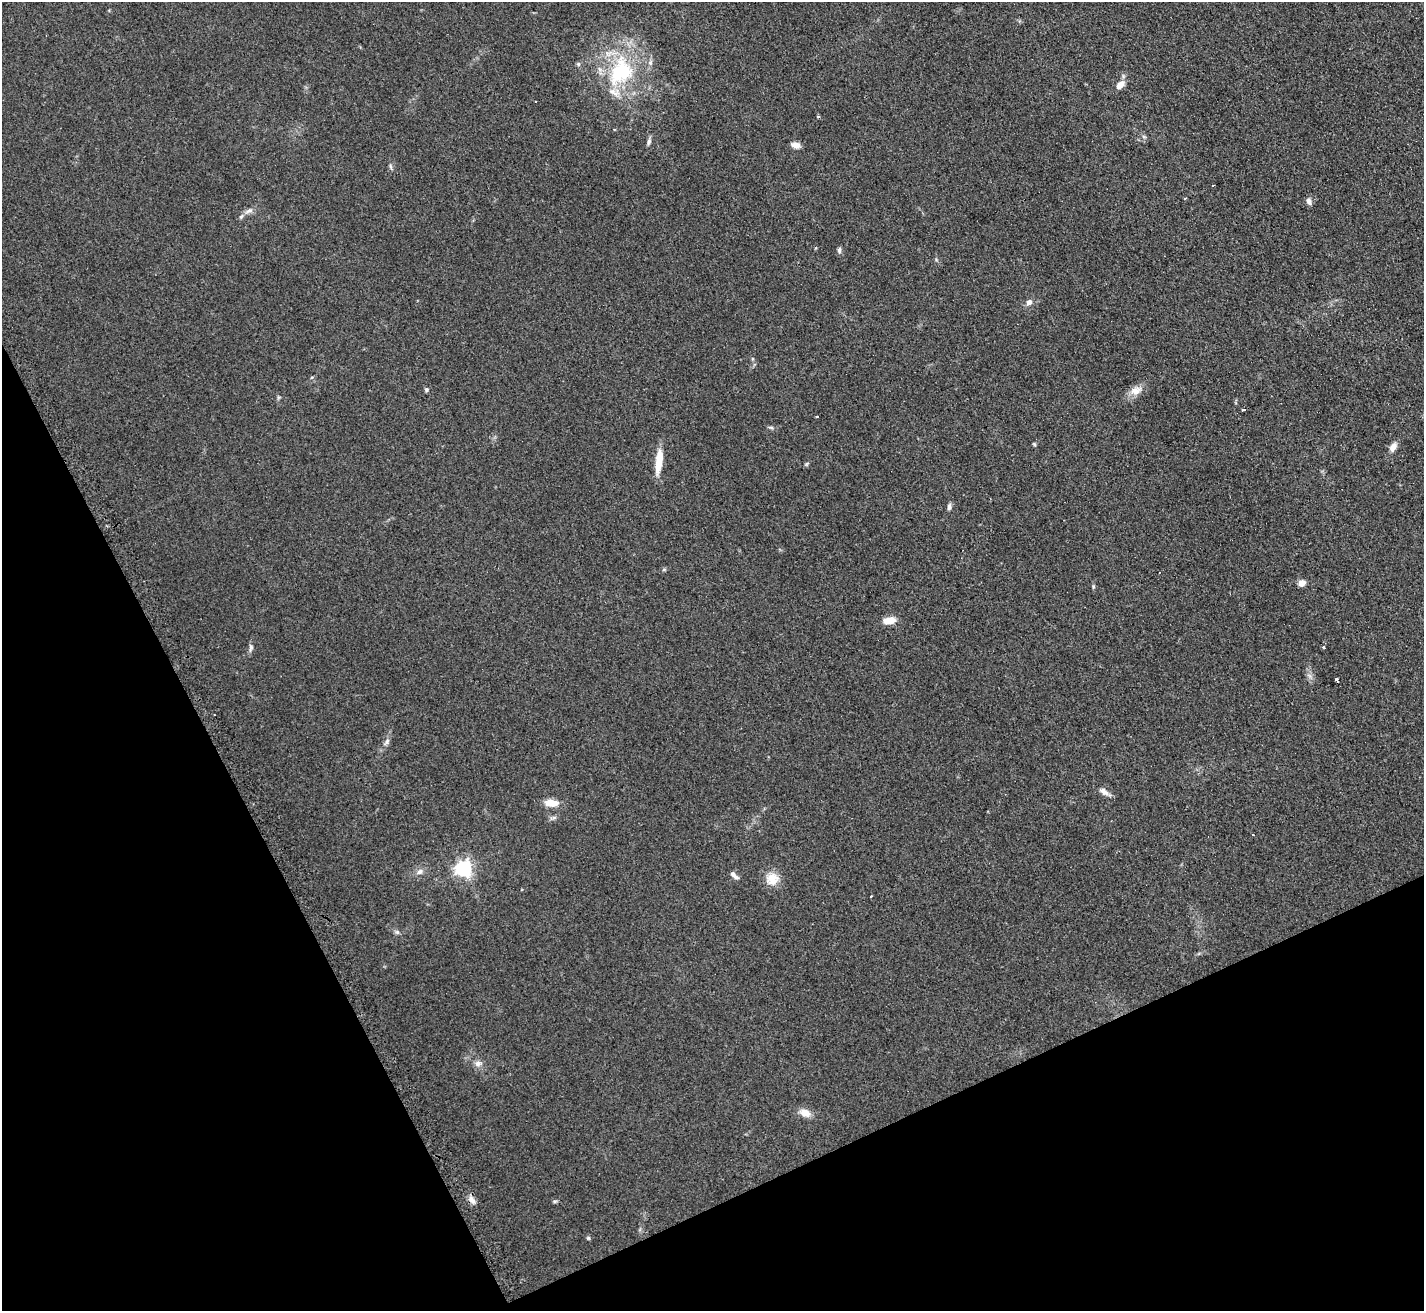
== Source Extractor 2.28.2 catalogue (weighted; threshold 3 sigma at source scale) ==
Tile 14 of 4 x 4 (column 2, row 4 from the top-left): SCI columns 1430-2851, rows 156-1464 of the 5712 x 5686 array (HDU 1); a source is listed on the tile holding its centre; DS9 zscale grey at full resolution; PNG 1426 x 1313 px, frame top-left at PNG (2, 2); no overlay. Shown black and unused: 24% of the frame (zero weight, under 2 of 3 exposures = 2% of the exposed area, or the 3 px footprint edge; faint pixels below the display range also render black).
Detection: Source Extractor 2.28.2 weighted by HDU 2 'WHT'; one run over the whole footprint, this tile lists its part. Background 0.127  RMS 0.012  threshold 0.0528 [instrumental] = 3 sigma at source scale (4.5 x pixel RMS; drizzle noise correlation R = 1.50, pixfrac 1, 0.05/0.05 arcsec/px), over >= 5 px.
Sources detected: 49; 4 cosmic-ray / hot-pixel residue — not listed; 2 inside a brighter listed object's ellipse — not listed separately; the other 43 listed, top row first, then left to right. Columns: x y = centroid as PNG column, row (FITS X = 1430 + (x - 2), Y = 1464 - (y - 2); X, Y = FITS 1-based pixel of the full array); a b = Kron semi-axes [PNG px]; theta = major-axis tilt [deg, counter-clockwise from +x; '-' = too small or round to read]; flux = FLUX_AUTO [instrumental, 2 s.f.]
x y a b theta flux
578 64 5 5 - 2.2
621 72 42 32 57 110
1120 85 10 7 47 10
535 102 3 2 - 1.5
818 116 4 3 - 1.6
1144 137 6 4 -19 1.7
649 141 10 5 76 3.2
795 145 9 6 -17 8.5
390 167 8 4 -80 2.2
1309 201 9 6 -63 4.5
249 211 13 6 28 6.1
839 250 9 5 84 2.8
1029 302 7 6 - 6.2
426 390 5 5 - 2.3
1136 390 16 11 23 11
1244 410 3 3 - 4.5
771 427 7 4 -2 1.9
1034 444 5 4 - 1.4
1393 447 10 7 59 8.2
659 461 29 8 83 22
949 507 8 5 83 3.3
664 570 6 4 1 1.6
1302 583 5 5 - 15
1093 587 6 5 - 1.7
889 620 11 6 8 18
251 647 12 5 82 3.6
1324 647 3 3 - 9.6
1337 680 4 3 - 8.1
387 742 11 5 53 3.9
1104 792 13 7 -38 7.3
552 803 17 8 -3 15
554 817 7 4 19 2.4
464 869 6 6 - 440
419 872 10 7 28 5.4
734 875 13 5 -42 4.5
772 879 17 17 - 18
871 896 4 3 - 5
397 932 7 5 -45 2.5
478 1063 11 8 11 5.8
805 1113 12 8 -23 12
472 1200 13 6 -55 5.9
555 1201 6 4 18 1.6
588 1238 6 5 - 1.6